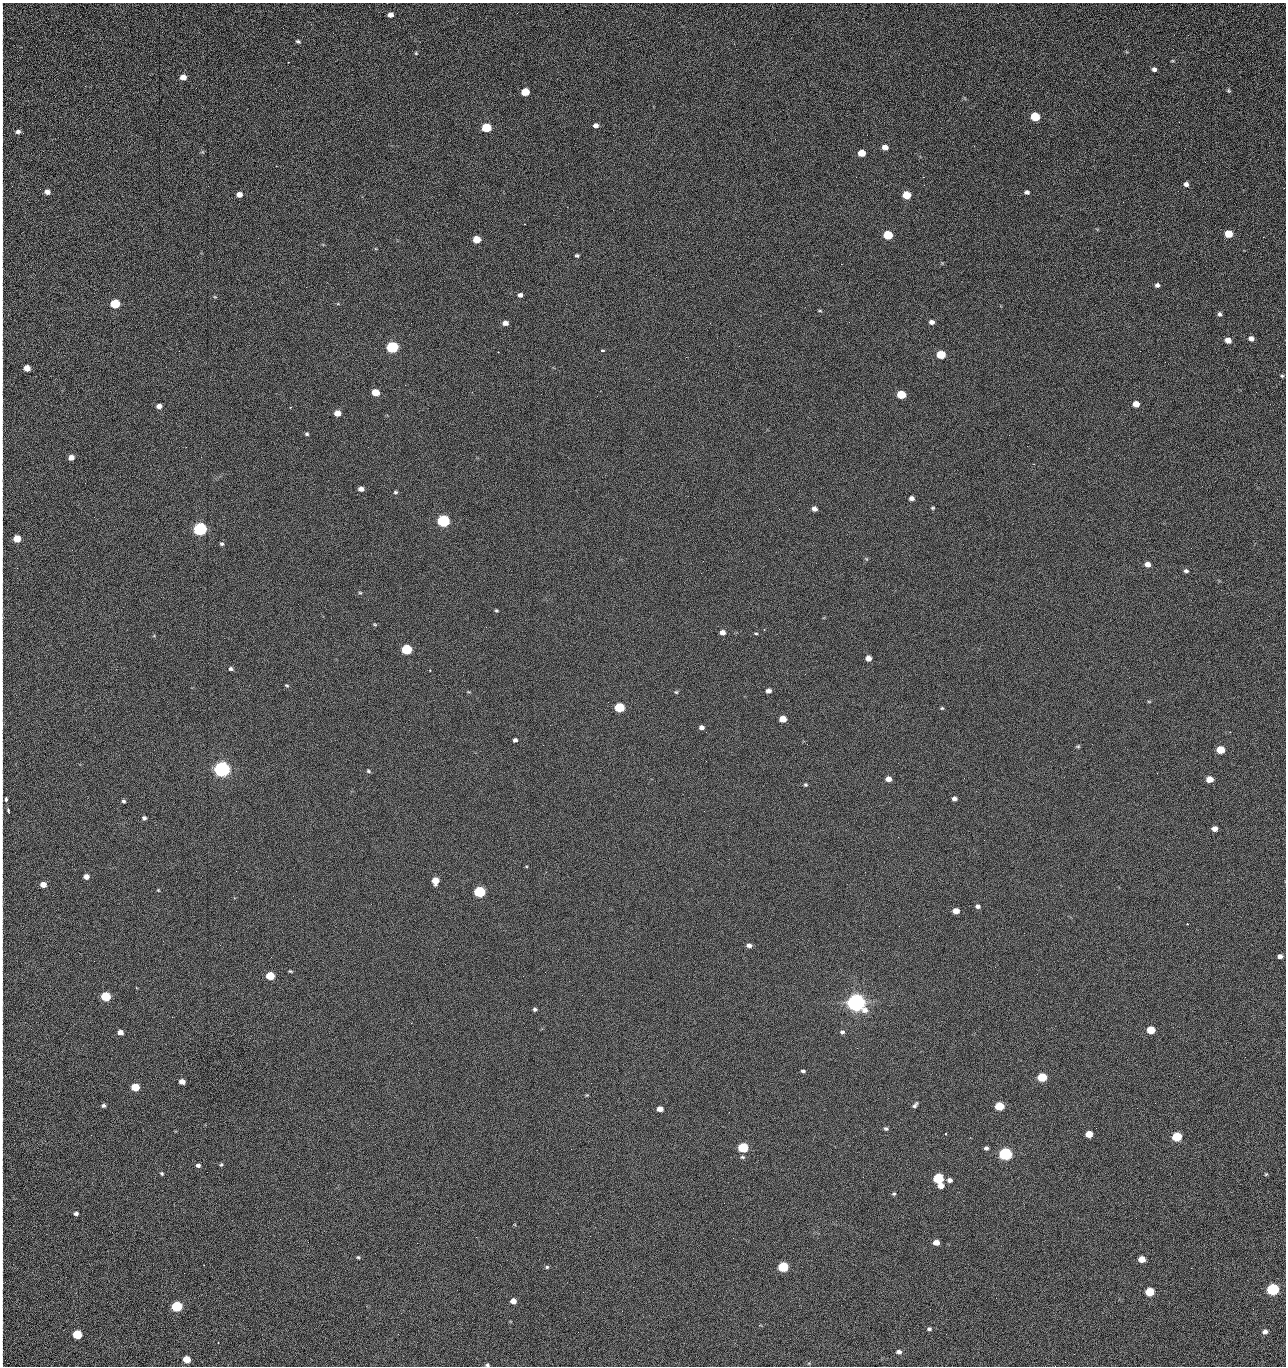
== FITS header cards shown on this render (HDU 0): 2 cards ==
NAXIS1  =                 1284 /fastest changing axis
NAXIS2  =                 1364 /next to fastest changing axis

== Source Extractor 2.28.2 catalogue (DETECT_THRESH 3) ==
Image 1284 x 1364 px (HDU 0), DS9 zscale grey, 1 PNG px = 1 image px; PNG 1288 x 1368 px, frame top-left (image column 1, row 1364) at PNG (2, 3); no overlay
Background 122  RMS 14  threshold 43.2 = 3 sigma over >= 5 px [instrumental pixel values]
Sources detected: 221; all 221 listed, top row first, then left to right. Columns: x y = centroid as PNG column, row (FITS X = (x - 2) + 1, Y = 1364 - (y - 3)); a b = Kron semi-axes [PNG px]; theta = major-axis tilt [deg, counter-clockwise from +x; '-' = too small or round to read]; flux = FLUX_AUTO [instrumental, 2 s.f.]
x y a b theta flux
390 15 5 5 - 4.9e+03
2 18 20 2 90 3.3e+03
1188 35 3 2 - 1.7e+03
298 41 6 4 -17 1.7e+03
416 53 4 3 - 9.8e+02
288 62 2 2 - 5.2e+02
1154 69 5 4 - 2.9e+03
183 77 5 5 - 8.7e+03
2 85 24 2 90 4.5e+03
1228 91 5 5 - 1.3e+03
525 92 6 5 - 2.3e+04
1035 117 6 5 - 4.4e+04
1179 122 2 2 - 1.2e+03
596 125 6 5 - 3.6e+03
486 128 6 5 - 5.4e+04
18 132 5 4 - 3.0e+03
2 140 19 2 90 3.2e+03
885 147 6 5 - 6.4e+03
862 153 6 5 - 1.6e+04
1041 161 2 2 - 1.9e+03
276 166 2 2 - 5.3e+02
856 177 2 2 - 2.2e+03
923 177 2 2 - 1.8e+04
1186 184 5 5 - 3.7e+03
47 192 5 5 - 5.0e+03
1027 192 5 4 - 2.6e+03
239 194 5 5 - 5.8e+03
906 195 6 5 - 2.8e+04
1123 202 2 2 - 7.7e+02
1229 234 6 5 - 2.4e+04
888 235 6 5 - 4.2e+04
1263 237 3 2 - 8.4e+02
477 239 6 5 - 2.0e+04
2 243 16 2 90 3.0e+03
577 256 4 4 - 1.6e+03
841 264 2 2 - 2.7e+04
2 272 14 2 90 2.1e+03
656 275 2 2 - 4.5e+02
1157 285 5 4 - 2.7e+03
306 287 2 2 - 6.1e+02
2 294 15 2 90 2.4e+03
520 295 5 5 - 3.2e+03
215 297 5 3 - 9.1e+02
115 304 6 5 - 5.2e+04
820 311 6 3 7 1.1e+03
1220 314 6 5 - 2.4e+03
849 322 2 2 - 6.0e+02
931 322 6 5 - 3.9e+03
505 323 6 5 - 5.3e+03
710 323 2 2 - 3.4e+03
2 332 8 2 90 1.2e+03
1251 338 6 5 - 4.5e+03
1228 340 5 5 - 9.8e+03
739 346 2 2 - 5.1e+02
392 347 6 5 - 1.6e+05
602 350 4 3 - 1.8e+03
498 352 2 2 - 4.5e+02
941 354 6 5 - 4.0e+04
27 368 5 5 - 1.1e+04
1282 376 4 4 - 1.3e+03
2 381 15 2 90 2.5e+03
376 392 6 5 - 2.0e+04
1256 392 3 2 - 1.1e+03
901 395 6 5 - 3.4e+04
2 399 10 2 90 1.6e+03
1136 404 5 5 - 9.7e+03
159 406 5 4 - 4.9e+03
290 407 3 2 - 5.8e+02
337 413 5 5 - 9.6e+03
2 421 15 2 90 2.4e+03
307 434 5 4 - 1.5e+03
1009 435 2 2 - 3.4e+03
1027 446 2 2 - 4.7e+02
186 447 2 2 - 2.8e+03
71 457 5 4 - 6.3e+03
1034 464 2 2 - 5.0e+02
85 483 2 2 - 8.3e+02
361 489 5 4 - 5.1e+03
395 492 5 4 - 1.5e+03
911 498 5 4 - 3.6e+03
933 508 5 4 - 1.2e+03
779 509 2 2 - 4.8e+02
814 509 5 4 - 4.8e+03
2 512 16 2 90 2.5e+03
443 521 6 5 - 2.0e+05
200 529 6 5 - 3.3e+05
17 538 5 5 - 1.9e+04
222 544 6 5 - 1.7e+03
2 554 14 2 90 2.3e+03
742 561 3 2 - 7.0e+02
1148 564 6 5 - 5.8e+03
1186 571 6 4 -2 2.3e+03
2 576 9 2 90 1.5e+03
360 593 5 4 - 1.1e+03
496 610 4 3 - 1.3e+03
375 624 5 3 - 1.0e+03
764 629 3 2 - 1.0e+03
722 632 5 5 - 5.2e+03
756 633 5 3 - 1.1e+03
407 649 6 5 - 9.2e+04
868 658 5 5 - 7.3e+03
231 669 6 5 - 2.1e+03
430 671 3 2 - 8.0e+02
287 685 5 4 - 1.1e+03
768 691 5 4 - 4.0e+03
676 692 5 4 - 1.3e+03
1149 701 5 3 - 9.5e+02
619 707 6 5 - 6.5e+04
942 708 5 4 - 1.1e+03
783 719 5 5 - 1.4e+04
2 725 13 2 88 2.2e+03
701 727 5 4 - 3.4e+03
706 732 3 2 - 7.2e+02
1230 732 2 2 - 6.2e+02
515 740 4 4 - 2.4e+03
543 745 2 2 - 3.2e+03
1078 746 6 4 42 1.3e+03
1220 750 5 5 - 2.7e+04
706 761 2 2 - 2.1e+03
222 769 6 6 - 7.3e+05
600 770 2 2 - 4.2e+02
368 771 5 4 - 1.4e+03
888 779 5 5 - 6.2e+03
1210 779 5 5 - 1.3e+04
805 785 5 4 - 1.4e+03
6 799 4 3 - 4.0e+03
954 799 4 4 - 3.9e+03
123 801 5 4 - 1.9e+03
8 810 4 2 - 1.6e+03
144 818 5 5 - 2.2e+03
1214 829 5 4 - 6.1e+03
86 877 5 4 - 5.6e+03
435 880 6 5 - 1.4e+04
43 884 5 5 - 9.7e+03
158 890 4 3 - 8.7e+02
480 892 6 5 - 1.3e+05
978 906 6 5 - 2.9e+03
956 911 5 4 - 9.8e+03
1187 924 2 2 - 6.9e+02
749 945 5 4 - 3.8e+03
2 953 10 2 90 1.6e+03
1280 956 4 4 - 4.0e+03
290 971 5 3 - 1.2e+03
270 976 6 5 - 3.3e+04
523 976 2 2 - 2.0e+03
2 993 14 2 90 2.3e+03
106 996 6 5 - 5.4e+04
856 1002 7 6 - 1.2e+06
535 1009 5 4 - 2.1e+03
411 1023 2 2 - 5.5e+03
2 1028 14 2 90 2.3e+03
1151 1030 5 5 - 2.9e+04
120 1032 5 4 - 6.1e+03
842 1032 6 5 - 2.3e+03
857 1048 3 2 - 1.5e+03
1245 1057 2 2 - 1.8e+03
803 1071 4 3 - 1.9e+03
2 1076 10 2 90 1.9e+03
1179 1076 2 2 - 2.6e+03
1042 1077 6 5 - 4.9e+04
182 1082 5 4 - 7.1e+03
135 1087 5 5 - 3.1e+04
587 1095 5 4 - 8.7e+02
1155 1103 3 2 - 8.4e+02
915 1105 7 4 52 2.5e+03
103 1106 4 4 - 2.1e+03
999 1106 6 5 - 4.4e+04
660 1109 5 4 - 8.4e+03
729 1112 3 2 - 9.8e+02
886 1128 5 4 - 1.8e+03
945 1134 3 3 - 1.4e+03
1089 1134 5 5 - 1.7e+04
91 1135 2 2 - 2.5e+03
1177 1137 6 5 - 5.9e+04
743 1148 6 5 - 7.9e+04
986 1148 4 4 - 2.3e+03
571 1149 2 2 - 9.6e+02
1005 1154 6 5 - 2.8e+05
2 1156 8 2 90 1.4e+03
742 1157 6 4 -15 1.6e+03
221 1164 5 4 - 1.5e+03
198 1165 5 4 - 2.5e+03
162 1173 5 4 - 1.4e+03
1266 1174 4 4 - 1.1e+03
938 1178 6 5 - 8.6e+04
950 1180 5 5 - 3.7e+03
941 1186 5 5 - 9.6e+03
2 1189 8 2 90 1.3e+03
894 1194 5 4 - 1.3e+03
2 1205 10 2 90 1.8e+03
76 1213 5 4 - 2.5e+03
280 1219 2 2 - 2.2e+03
2 1230 13 2 90 2.0e+03
476 1237 2 2 - 8.4e+03
308 1242 3 2 - 1.8e+03
936 1242 5 4 - 8.8e+03
417 1243 2 2 - 5.3e+03
358 1257 5 4 - 1.3e+03
2 1258 19 2 90 3.7e+03
1142 1259 5 5 - 1.4e+04
204 1265 2 2 - 5.5e+02
547 1267 5 5 - 1.5e+03
783 1267 6 5 - 8.1e+04
2 1283 22 2 90 4.1e+03
1273 1289 6 5 - 1.9e+05
583 1292 2 2 - 4.4e+02
1150 1292 6 5 - 4.6e+04
996 1298 2 2 - 2.7e+03
513 1301 5 4 - 7.6e+03
177 1306 6 5 - 1.0e+05
622 1311 3 2 - 7.5e+02
929 1329 6 5 - 2.0e+03
2 1331 8 2 90 1.1e+03
578 1332 2 2 - 3.5e+03
1265 1332 6 5 - 3.6e+03
77 1334 6 5 - 5.4e+04
899 1352 6 5 - 3.6e+03
2 1359 8 2 90 1.2e+03
187 1359 5 5 - 1.9e+04
487 1365 5 4 - 1.5e+03
1055 1366 2 2 - 2.0e+03
At the frame edge (FLAGS 8, measured only in part): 30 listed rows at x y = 2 18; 2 85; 2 140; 2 243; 2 272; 2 294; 2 332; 2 381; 2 399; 2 421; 2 512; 17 538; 2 554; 2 576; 2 725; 6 799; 2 953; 2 993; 2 1028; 2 1076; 2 1156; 2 1189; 2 1205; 2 1230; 2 1258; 2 1283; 2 1331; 2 1359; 487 1365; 1055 1366

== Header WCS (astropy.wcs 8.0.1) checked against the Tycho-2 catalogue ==
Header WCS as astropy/WCSLIB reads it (CRVAL/CRPIX/CD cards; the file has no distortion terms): RA---TAN/DEC--TAN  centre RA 15:41:40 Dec +51:59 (235.42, +51.98 deg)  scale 1.26 arcsec/px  FOV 26.9' x 28.5'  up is +92 deg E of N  parity flipped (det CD > 0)
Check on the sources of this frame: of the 60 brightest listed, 11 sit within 2.0 arcsec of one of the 12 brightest Tycho-2 stars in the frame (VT <= 12.29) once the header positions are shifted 0.51 arcsec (0.49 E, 0.13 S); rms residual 0.90 arcsec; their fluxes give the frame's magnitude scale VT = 24.59 - 2.5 log10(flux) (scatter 0.20 mag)
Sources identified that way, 11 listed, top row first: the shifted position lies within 2.0 arcsec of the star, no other Tycho-2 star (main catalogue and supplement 1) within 4.0 arcsec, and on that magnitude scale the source's flux lands within +1.5 / -3 mag of the star's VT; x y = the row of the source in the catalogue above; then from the Tycho-2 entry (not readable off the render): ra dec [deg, ICRS J2000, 3 dp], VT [Tycho-2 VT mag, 2 dp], TYC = Tycho-2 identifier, HIP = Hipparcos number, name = IAU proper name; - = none
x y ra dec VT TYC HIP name
392 347 235.614 +52.064 11.61 3489-1132-1 - -
443 521 235.514 +52.049 11.19 3489-1407-1 - -
200 529 235.515 +52.133 11.12 3489-1380-1 - -
222 769 235.378 +52.130 9.31 3489-1322-1 76850 -
480 892 235.303 +52.042 11.52 3489-958-1 - -
856 1002 235.232 +51.912 9.59 3489-824-1 - -
1005 1154 235.143 +51.862 10.97 3489-1016-1 - -
938 1178 235.131 +51.886 12.29 3489-908-1 - -
783 1267 235.084 +51.941 11.45 3489-1346-1 - -
1273 1289 235.062 +51.771 11.53 3489-1453-1 - -
177 1306 235.075 +52.152 11.74 3489-912-1 - -